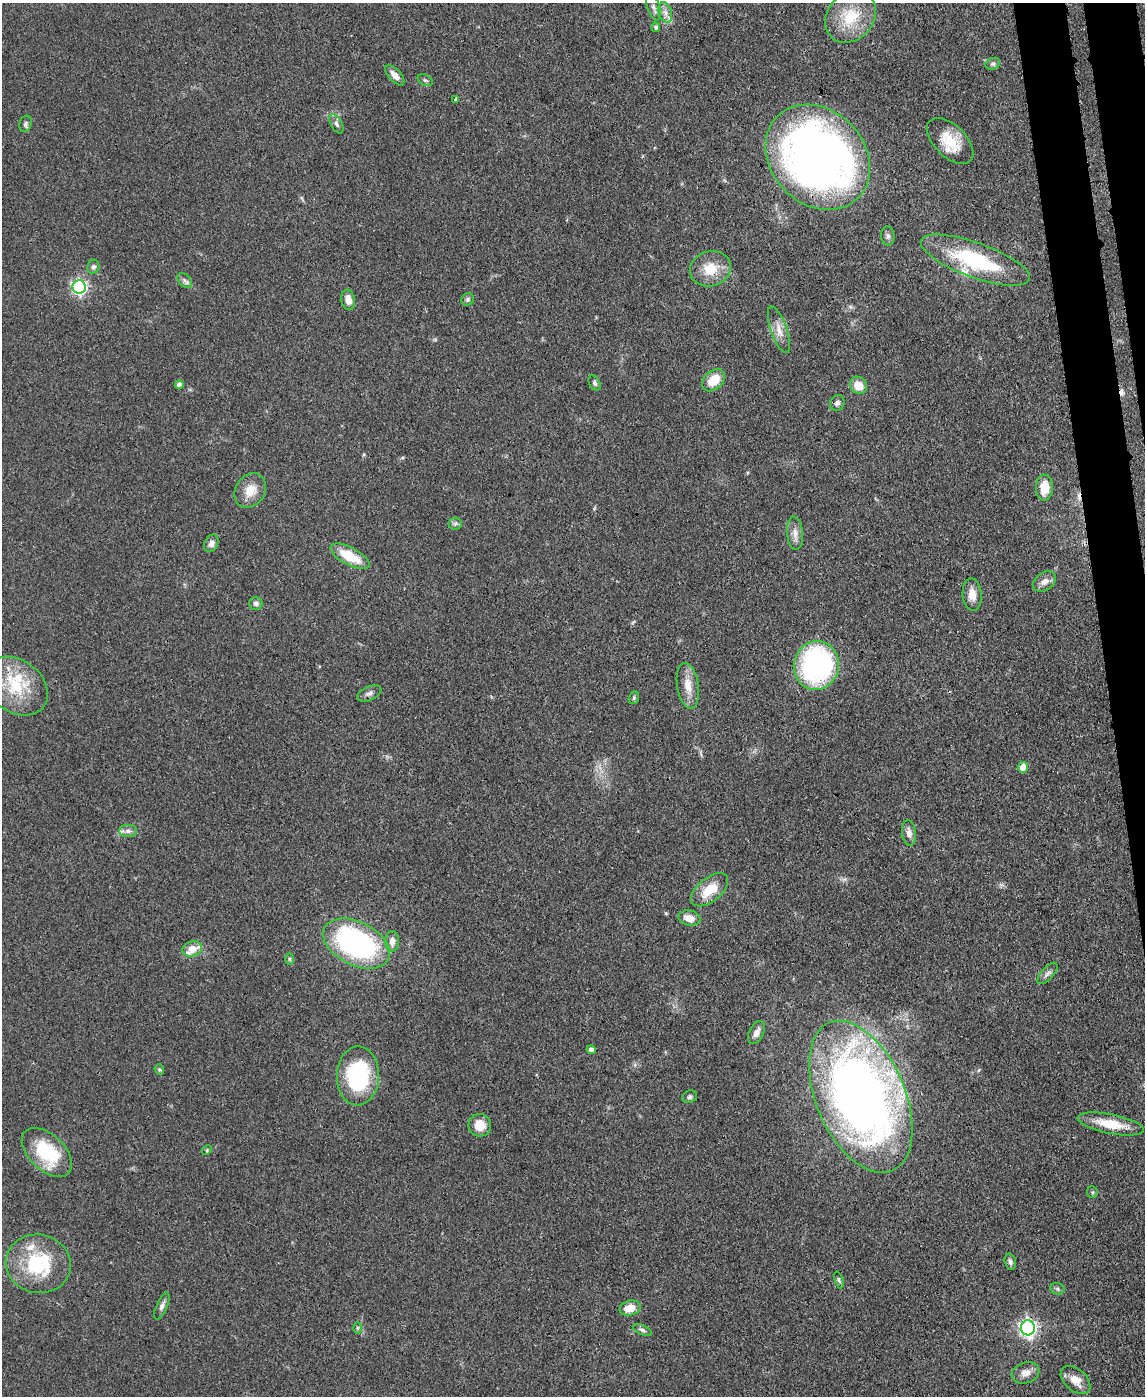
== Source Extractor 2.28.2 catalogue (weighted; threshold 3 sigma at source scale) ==
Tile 6 of 4 x 3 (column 2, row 2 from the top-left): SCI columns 1216-2358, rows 1593-2986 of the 4715 x 4692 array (HDU 1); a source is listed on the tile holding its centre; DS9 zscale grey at full resolution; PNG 1147 x 1398 px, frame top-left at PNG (2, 3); each listed source drawn as its Kron ellipse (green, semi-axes under 4 px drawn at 4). Shown black and unused: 3% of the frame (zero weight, under 3 of 4 exposures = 9% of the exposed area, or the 3 px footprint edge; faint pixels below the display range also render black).
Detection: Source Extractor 2.28.2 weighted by HDU 2 'WHT'; one run over the whole footprint, this tile lists its part. Background 0.081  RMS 0.0043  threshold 0.0196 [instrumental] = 3 sigma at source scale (4.5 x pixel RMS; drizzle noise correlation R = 1.50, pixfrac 1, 0.05/0.05 arcsec/px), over >= 5 px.
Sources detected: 78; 2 cosmic-ray / hot-pixel residue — neither listed nor drawn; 4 inside a brighter listed object's ellipse — not listed separately; the other 72 listed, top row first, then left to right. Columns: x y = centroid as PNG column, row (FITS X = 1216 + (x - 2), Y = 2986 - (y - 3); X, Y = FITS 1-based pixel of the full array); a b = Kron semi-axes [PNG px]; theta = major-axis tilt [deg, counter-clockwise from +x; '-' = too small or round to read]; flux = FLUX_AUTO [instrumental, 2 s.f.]
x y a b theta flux
653 7 14 6 -74 2
665 12 10 6 -72 2.3
851 17 28 23 48 18
656 27 5 4 - 1.2
993 64 7 5 19 1.1
395 75 12 6 -48 3.4
425 80 8 5 -29 0.82
456 99 3 3 - 1.9
25 124 8 6 71 1.2
336 124 10 5 -61 1.4
950 141 28 16 -44 12
818 157 57 47 -46 310
888 236 9 6 -83 1.3
975 260 58 17 -20 42
93 267 7 6 - 1.1
710 269 21 17 15 11
185 280 9 5 -46 1.4
79 287 7 6 - 110
468 299 6 6 - 1.1
348 300 10 7 -78 3.6
779 330 24 8 -71 4.7
713 380 13 9 43 9.2
595 383 8 5 -61 1
179 385 4 4 - 3
858 385 9 8 - 6.2
837 403 8 7 - 1.6
1044 488 13 8 89 8.3
250 490 18 14 57 6.9
455 524 6 6 - 1.1
795 533 17 8 -84 3.3
211 543 9 6 64 2
350 556 21 9 -28 13
1044 581 13 8 35 3.1
972 594 16 9 -86 4.6
256 603 7 6 - 1.4
816 665 24 22 77 89
16 686 35 26 -36 24
688 686 23 10 -81 6.6
369 693 13 7 24 1.8
634 698 6 5 - 0.68
1023 767 5 5 - 8
128 831 9 6 0 1.7
909 833 13 7 -83 2.6
710 890 22 11 39 10
689 918 11 7 -11 4.7
392 941 10 7 88 2.9
356 944 36 22 -27 100
192 949 10 7 21 6.2
289 959 6 4 -89 0.66
1047 973 13 6 47 1.8
756 1033 12 7 63 2.8
591 1050 4 4 - 2
159 1070 5 4 - 0.68
358 1076 29 21 88 42
689 1097 7 6 - 1.1
861 1097 80 44 -67 350
1111 1124 33 9 -11 12
480 1125 11 11 - 6.3
207 1150 5 4 - 0.52
47 1152 30 17 -44 25
1092 1192 6 5 - 0.69
1010 1262 8 5 -75 1.2
38 1264 33 29 -13 32
839 1280 9 4 -72 0.74
1057 1289 7 5 -21 0.87
162 1306 14 5 67 1.8
630 1308 10 7 14 6.5
357 1328 5 4 - 0.52
1028 1328 7 7 - 170
642 1330 10 4 -24 1.2
1026 1373 14 10 20 3.6
1075 1380 17 11 -41 5.2